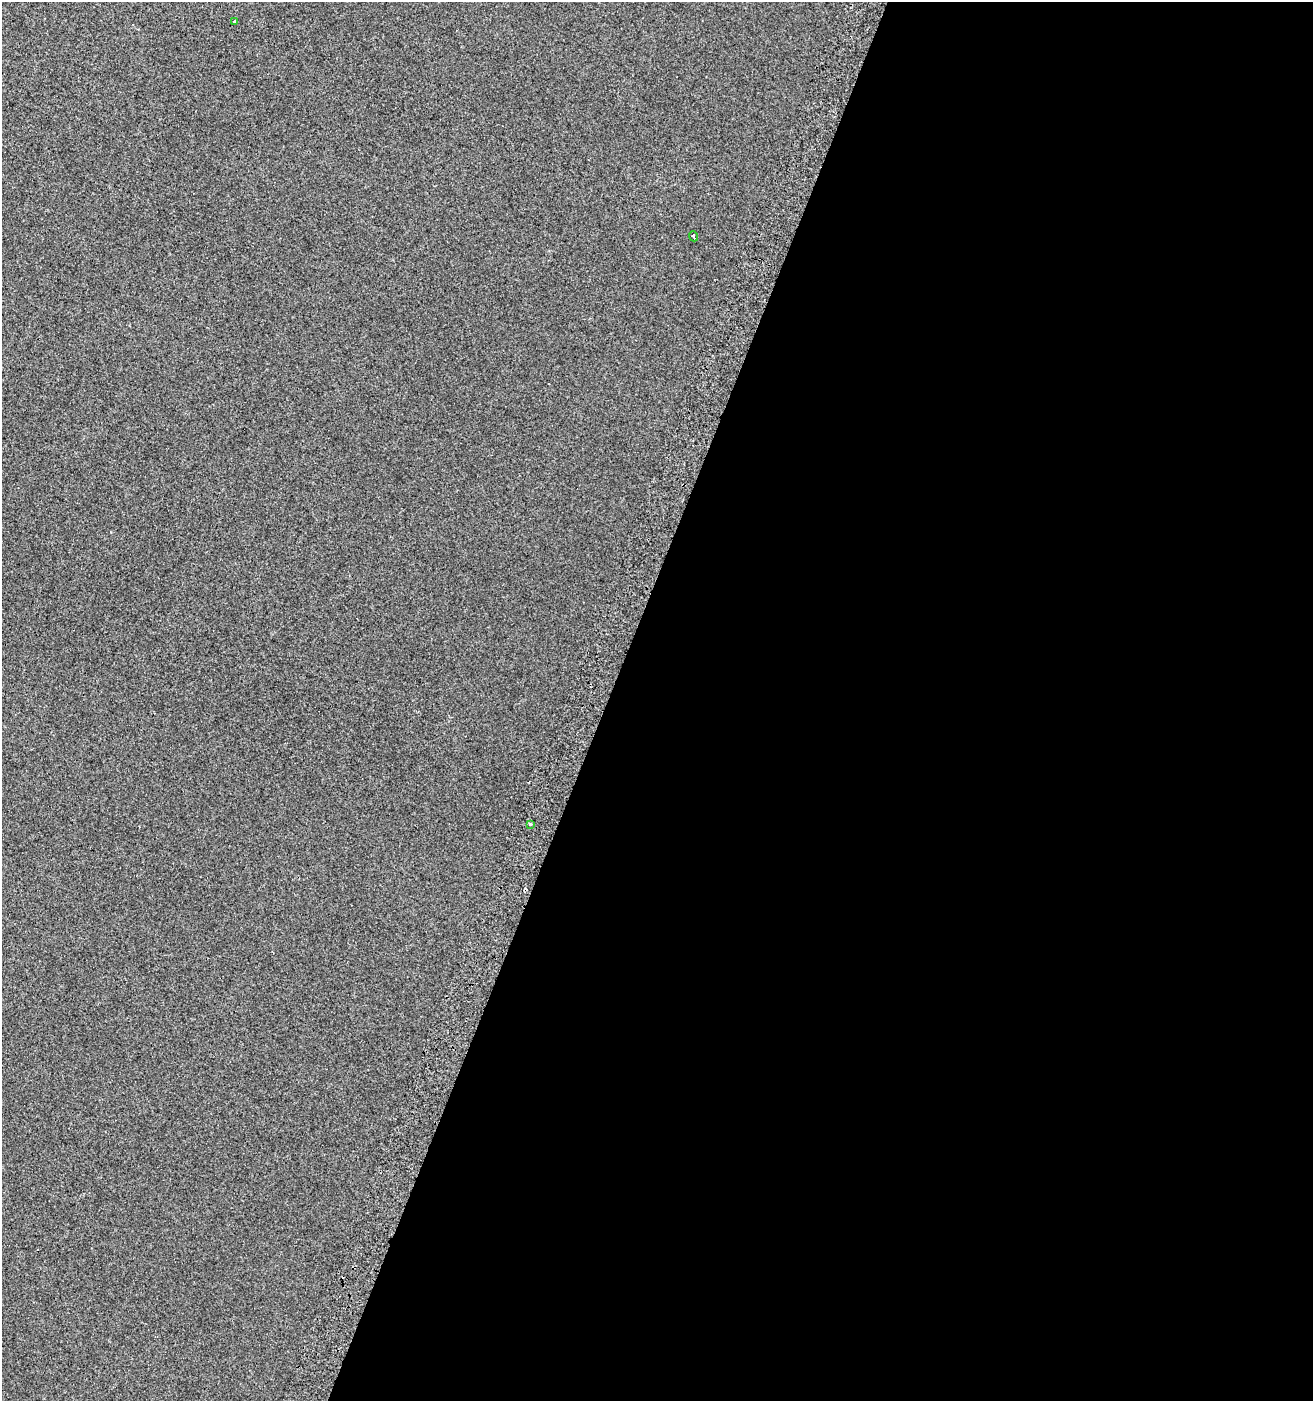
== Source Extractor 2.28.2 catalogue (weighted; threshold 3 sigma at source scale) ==
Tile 12 of 4 x 4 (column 4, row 3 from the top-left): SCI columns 4247-5557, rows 1416-2814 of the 5803 x 5636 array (HDU 1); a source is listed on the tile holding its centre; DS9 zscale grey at full resolution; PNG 1315 x 1403 px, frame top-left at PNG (2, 2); each listed source drawn as its Kron ellipse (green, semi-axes under 4 px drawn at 4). Shown black and unused: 54% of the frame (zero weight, under 2 of 3 exposures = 2% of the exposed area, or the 3 px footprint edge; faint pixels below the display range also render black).
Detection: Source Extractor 2.28.2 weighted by HDU 2 'WHT'; one run over the whole footprint, this tile lists its part. Background 7.39e-04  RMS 0.0071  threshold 0.032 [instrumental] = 3 sigma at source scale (4.5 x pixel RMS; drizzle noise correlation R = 1.50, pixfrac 1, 0.0396/0.0396 arcsec/px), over >= 5 px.
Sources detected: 4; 1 cosmic-ray / hot-pixel residue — neither listed nor drawn; the other 3 listed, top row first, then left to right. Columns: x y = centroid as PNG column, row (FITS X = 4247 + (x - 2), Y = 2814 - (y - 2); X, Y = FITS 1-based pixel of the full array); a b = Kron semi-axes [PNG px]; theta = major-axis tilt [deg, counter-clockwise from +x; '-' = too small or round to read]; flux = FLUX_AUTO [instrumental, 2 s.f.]
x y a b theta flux
235 21 3 3 - 2
693 236 5 3 - 2.4
530 824 3 3 - 2.4